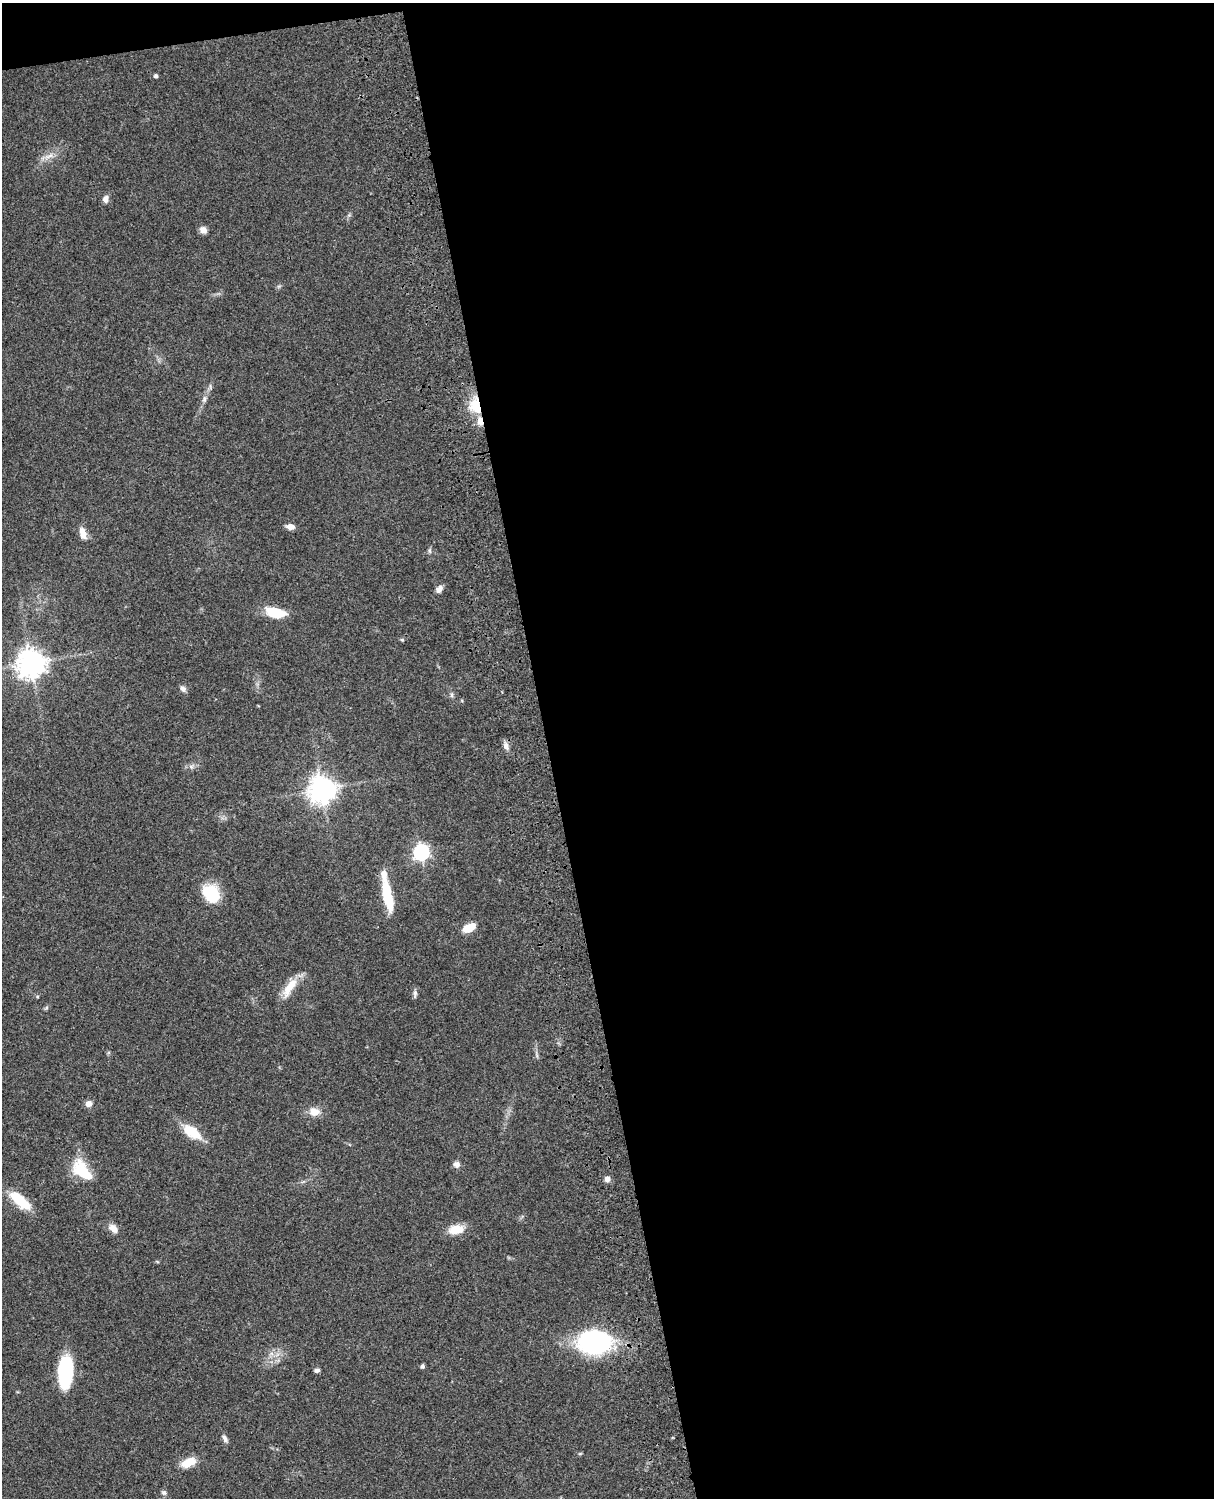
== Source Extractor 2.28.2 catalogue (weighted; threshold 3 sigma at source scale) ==
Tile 4 of 4 x 3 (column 4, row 1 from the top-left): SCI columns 3758-4969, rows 3268-4763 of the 5087 x 4926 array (HDU 1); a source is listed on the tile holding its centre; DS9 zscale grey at full resolution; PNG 1216 x 1500 px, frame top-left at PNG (2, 3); no overlay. Shown black and unused: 56% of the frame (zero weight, under 3 of 4 exposures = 6% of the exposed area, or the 3 px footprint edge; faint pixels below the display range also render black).
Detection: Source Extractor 2.28.2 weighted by HDU 2 'WHT'; one run over the whole footprint, this tile lists its part. Background 0.0876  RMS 0.0061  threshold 0.0273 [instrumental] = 3 sigma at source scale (4.5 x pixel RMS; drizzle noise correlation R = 1.50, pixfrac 1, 0.05/0.05 arcsec/px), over >= 5 px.
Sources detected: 41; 2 inside a brighter listed object's ellipse — not listed separately; the other 39 listed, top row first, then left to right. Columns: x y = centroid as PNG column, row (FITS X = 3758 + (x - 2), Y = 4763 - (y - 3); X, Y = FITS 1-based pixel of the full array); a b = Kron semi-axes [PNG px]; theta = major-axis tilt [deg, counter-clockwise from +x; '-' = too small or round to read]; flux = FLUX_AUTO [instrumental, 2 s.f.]
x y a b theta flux
156 76 4 4 - 1.3
49 156 16 5 24 3.8
105 199 8 6 72 2.9
203 230 9 7 -35 3.1
204 399 10 5 77 2
475 406 20 13 -72 17
290 527 8 5 -6 4.1
83 534 15 8 -75 5.1
429 551 8 4 -89 1.1
439 589 10 7 55 2.8
275 612 21 10 -13 16
402 640 6 4 -1 0.74
31 663 9 9 - 640
183 689 9 6 -49 2
452 695 7 4 90 1.1
506 746 11 6 -74 2.7
322 789 9 9 - 520
421 852 7 6 - 160
211 894 20 16 -56 22
388 897 37 10 -77 22
469 928 13 7 27 10
291 985 24 11 51 11
415 994 11 5 85 1.7
89 1104 7 7 - 3.2
314 1112 14 10 2 6
192 1132 25 12 -35 14
457 1164 7 7 - 2.6
82 1171 29 16 -50 20
607 1179 7 7 - 2.4
20 1200 30 11 -41 16
113 1228 14 9 -41 4.2
456 1229 19 11 9 9.1
594 1342 24 17 0 110
422 1366 4 4 - 1.5
317 1370 6 4 12 1.7
65 1372 30 13 87 47
225 1438 10 6 -64 2.1
188 1462 20 10 25 8.3
164 1493 8 6 -42 1.3
Overlapping masked pixels (flux is a lower limit): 1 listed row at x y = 475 406